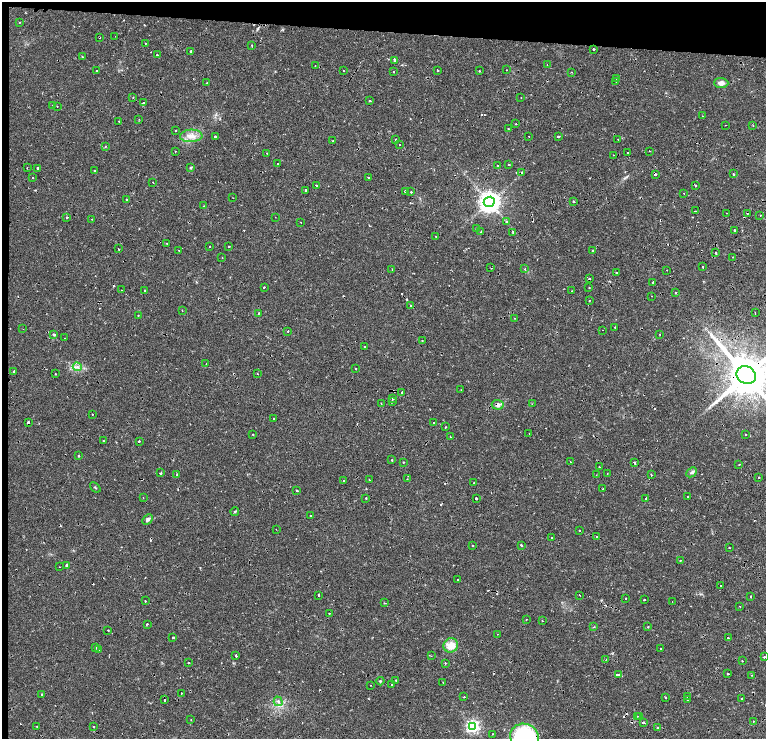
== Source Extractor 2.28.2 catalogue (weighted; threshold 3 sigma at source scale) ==
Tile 1 of 4 x 3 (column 1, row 1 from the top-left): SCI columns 287-1814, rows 3082-4555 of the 6634 x 4695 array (HDU 1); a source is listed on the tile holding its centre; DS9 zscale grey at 2 x 2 block average (1 PNG px = mean of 2 x 2 image px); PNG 768 x 741 px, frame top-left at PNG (2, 2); each listed source drawn as its Kron ellipse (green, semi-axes under 4 px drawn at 4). Shown black and unused: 6% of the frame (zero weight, under 2 of 4 exposures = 5% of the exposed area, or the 3 px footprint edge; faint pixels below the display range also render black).
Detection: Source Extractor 2.28.2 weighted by HDU 2 'WHT'; one run over the whole footprint, this tile lists its part. Background 0.0253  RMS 0.0041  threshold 0.0185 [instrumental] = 3 sigma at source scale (4.5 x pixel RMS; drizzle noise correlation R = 1.50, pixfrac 1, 0.0396/0.0396 arcsec/px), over >= 5 px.
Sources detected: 282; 29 cosmic-ray / hot-pixel residue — neither listed nor drawn; the other 253 listed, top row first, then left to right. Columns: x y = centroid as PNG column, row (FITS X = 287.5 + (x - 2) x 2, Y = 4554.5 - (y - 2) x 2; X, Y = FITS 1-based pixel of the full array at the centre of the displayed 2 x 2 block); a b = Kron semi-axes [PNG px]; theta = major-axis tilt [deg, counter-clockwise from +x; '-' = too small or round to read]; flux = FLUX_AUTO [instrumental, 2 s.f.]
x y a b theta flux
19 22 2 2 - 0.4
115 36 2 2 - 0.31
99 38 2 2 - 2.4
146 43 2 2 - 1.7
252 46 2 2 - 0.54
593 49 2 2 - 14
191 51 2 2 - 3.2
157 55 2 2 - 3.6
82 57 2 2 - 0.6
395 60 3 2 - 2.3
547 65 2 2 - 0.89
315 66 2 2 - 0.98
96 70 2 2 - 2.4
437 70 2 2 - 3.3
507 70 2 2 - 0.36
344 71 2 2 - 0.63
479 71 2 2 - 0.78
394 72 2 2 - 0.88
571 72 2 2 - 0.74
616 78 2 2 - 0.78
616 81 2 2 - 1.7
207 83 2 2 - 2.2
721 83 7 5 -2 4.5
133 97 2 2 - 0.47
521 98 2 2 - 0.47
370 100 2 2 - 1.3
143 103 2 2 - 2.1
53 105 2 2 - 2.3
57 106 2 2 - 1.3
702 116 2 2 - 0.45
139 119 2 2 - 0.43
119 121 2 2 - 0.61
516 124 2 2 - 3.6
726 125 2 2 - 0.61
753 125 2 2 - 0.35
508 129 2 2 - 0.53
175 130 2 2 - 2.6
191 136 11 6 4 8.1
529 136 2 2 - 0.5
558 136 2 2 - 2.9
215 137 2 2 - 3.3
396 139 2 2 - 1.5
618 139 2 2 - 1
333 141 2 2 - 0.7
400 144 2 2 - 0.55
105 147 3 2 - 0.45
175 151 2 2 - 1.2
649 151 2 2 - 0.91
266 153 2 2 - 0.49
628 153 2 2 - 1.4
613 155 2 2 - 1.3
277 164 2 2 - 0.96
498 165 2 2 - 0.67
509 165 2 2 - 2.8
27 168 2 2 - 0.7
38 168 2 2 - 6.7
191 168 2 2 - 1.3
94 170 2 2 - 2.5
522 172 3 2 - 2.3
655 174 2 2 - 5.3
733 174 2 2 - 1.4
33 177 2 2 - 0.5
368 178 3 2 - 0.41
153 182 2 2 - 0.59
316 185 2 2 - 7.7
696 185 2 2 - 2.2
306 190 2 2 - 4.3
405 191 2 2 - 13
411 192 2 2 - 11
684 193 2 2 - 0.41
233 198 2 2 - 0.39
126 199 2 2 - 2.6
574 201 2 2 - 2.8
489 202 5 5 - 760
204 206 2 2 - 0.77
695 211 2 2 - 8.3
726 213 2 2 - 2.2
747 213 3 2 - 0.71
760 215 2 2 - 0.75
67 217 2 2 - 1.4
275 217 2 2 - 0.29
92 219 2 2 - 0.46
301 222 2 2 - 1.8
506 222 2 2 - 2.5
476 228 2 2 - 0.59
734 230 2 2 - 1.2
481 232 2 2 - 0.81
513 233 3 2 - 1.6
436 236 2 2 - 1
167 243 2 2 - 1.7
210 246 2 2 - 1.7
229 246 2 2 - 1.6
118 249 2 2 - 1.2
179 250 2 2 - 0.71
593 251 2 2 - 2
716 253 2 2 - 1.7
733 257 2 2 - 0.72
222 258 2 2 - 0.49
703 267 2 2 - 1.1
491 268 2 2 - 1.4
392 269 2 2 - 1.2
525 269 2 2 - 1.1
667 270 2 2 - 0.3
617 273 2 2 - 0.79
589 279 2 2 - 2.1
653 282 2 2 - 3.3
264 287 2 2 - 1.4
589 288 2 2 - 1.6
122 290 2 2 - 0.81
145 290 2 2 - 0.95
572 291 2 2 - 0.64
676 292 3 2 - 0.67
651 296 2 2 - 0.41
589 301 2 2 - 1
411 306 2 2 - 6.9
182 310 2 2 - 0.55
258 313 2 2 - 0.97
755 313 2 2 - 8.8
138 315 2 2 - 1.1
514 318 2 2 - 1.6
615 327 2 2 - 0.95
23 329 2 2 - 0.34
603 330 2 2 - 1.7
288 331 2 2 - 1.4
54 335 3 2 - 11
660 335 2 2 - 0.38
64 338 2 2 - 0.29
422 341 2 2 - 0.69
364 346 2 2 - 1
206 364 2 2 - 0.45
77 367 4 3 - 2.1
356 368 2 2 - 2.6
14 371 2 2 - 1.4
55 374 2 2 - 0.94
257 374 2 2 - 0.59
746 375 10 8 -31 5100
461 390 2 2 - 0.3
402 392 2 2 - 57
393 399 2 2 - 1.3
392 402 2 2 - 0.57
381 403 2 2 - 0.81
532 404 2 2 - 0.46
498 405 6 5 - 3.4
92 414 2 2 - 0.83
273 419 2 2 - 1.7
28 422 2 2 - 3.4
434 423 2 2 - 0.97
446 427 2 2 - 0.66
529 433 2 2 - 0.56
253 434 2 2 - 0.64
745 434 2 2 - 0.6
450 437 2 2 - 0.54
103 441 2 2 - 1.4
139 441 2 2 - 3.6
78 456 2 2 - 0.95
392 460 2 2 - 1.7
403 462 2 2 - 1.2
570 462 2 2 - 0.86
634 462 3 2 - 3.8
739 464 2 2 - 1.4
599 467 2 2 - 1.5
692 472 6 4 44 2
160 473 2 2 - 6.2
607 474 2 2 - 1
176 475 2 2 - 0.6
596 475 2 2 - 0.32
651 475 2 2 - 1
759 477 2 2 - 5.3
407 479 2 2 - 0.47
344 480 2 2 - 0.99
369 480 2 2 - 1.7
474 483 2 2 - 1.7
95 487 6 2 -41 0.84
603 489 2 2 - 1.4
297 491 2 2 - 2.1
688 496 2 2 - 9.2
143 497 2 2 - 0.37
366 498 2 2 - 2
476 498 2 2 - 9
646 499 2 2 - 7.9
235 511 4 3 - 0.99
311 516 2 2 - 1.7
148 519 6 4 45 2.1
276 529 2 2 - 0.42
579 531 2 2 - 1.5
597 537 3 2 - 2.1
552 538 2 2 - 0.37
521 545 2 2 - 3.3
473 546 2 2 - 1.2
730 548 2 2 - 0.43
680 560 2 2 - 1.1
66 565 2 2 - 1.9
59 567 2 2 - 0.37
458 580 2 2 - 2.1
721 585 2 2 - 3.8
319 595 2 2 - 4.7
579 595 2 2 - 5.7
751 596 2 2 - 3.1
626 598 2 2 - 3.2
644 600 2 2 - 4
145 601 2 2 - 1.3
672 601 2 2 - 0.4
384 603 3 2 - 0.58
740 606 2 2 - 1.7
329 613 2 2 - 1.4
526 619 2 2 - 0.74
542 620 2 2 - 1
147 624 2 2 - 0.99
594 627 3 2 - 0.52
648 627 2 2 - 1.9
108 630 2 2 - 0.6
498 634 2 2 - 0.48
173 637 2 2 - 1.7
728 638 2 2 - 1.7
451 645 7 7 - 12
95 647 2 2 - 3.7
660 649 2 2 - 1.7
99 650 2 2 - 0.94
236 656 3 2 - 3.8
431 656 2 2 - 0.53
764 657 2 2 - 1.1
606 659 2 2 - 0.39
742 661 2 2 - 0.7
188 663 2 2 - 0.9
445 663 2 2 - 2.1
728 674 2 2 - 2.3
618 675 3 2 - 5.8
752 675 2 2 - 1.5
396 680 2 2 - 0.61
380 681 4 2 - 0.76
443 682 2 2 - 0.58
371 685 2 2 - 0.3
392 685 2 2 - 2
181 693 2 2 - 0.63
41 694 2 2 - 1.6
687 696 2 2 - 3
464 697 2 2 - 0.84
665 698 2 2 - 3.3
741 699 2 2 - 3.1
164 700 2 2 - 2.9
687 700 2 2 - 2
278 701 5 4 - 2.4
637 716 2 2 - 1.5
640 716 2 2 - 0.84
191 719 2 2 - 0.34
753 721 2 2 - 1.9
643 722 3 2 - 9.2
37 727 2 2 - 0.71
93 727 2 2 - 0.47
473 727 4 4 - 190
658 728 2 2 - 2.6
493 734 2 2 - 0.48
524 737 14 13 - 95
Overlapping masked pixels (flux is a lower limit): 10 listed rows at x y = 522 172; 655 174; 589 279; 746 375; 498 405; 28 422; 634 462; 597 537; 164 700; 643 722
Isophote crosses this tile's border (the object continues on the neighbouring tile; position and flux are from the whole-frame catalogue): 2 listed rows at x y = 746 375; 524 737
Diffuse or blended objects may show on this block-average render without a row.